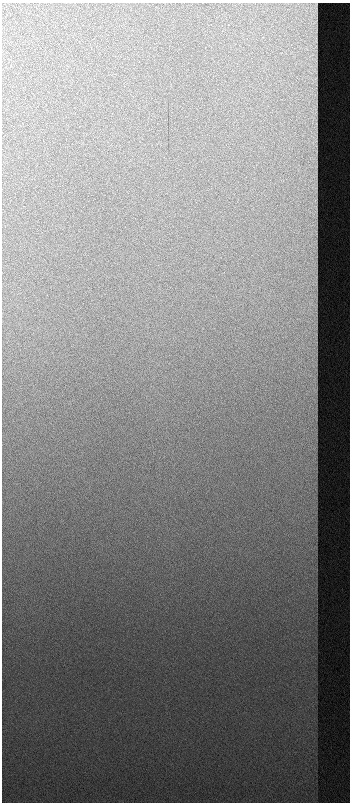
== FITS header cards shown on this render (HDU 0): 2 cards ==
NAXIS1  =                  348  /
NAXIS2  =                  800  /

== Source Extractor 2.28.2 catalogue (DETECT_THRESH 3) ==
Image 348 x 800 px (HDU 0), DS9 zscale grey, 1 PNG px = 1 image px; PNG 352 x 804 px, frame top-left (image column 1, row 800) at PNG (2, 3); no overlay
Background 839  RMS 8.5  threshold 25.4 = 3 sigma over >= 5 px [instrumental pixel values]
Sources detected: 16; all 16 listed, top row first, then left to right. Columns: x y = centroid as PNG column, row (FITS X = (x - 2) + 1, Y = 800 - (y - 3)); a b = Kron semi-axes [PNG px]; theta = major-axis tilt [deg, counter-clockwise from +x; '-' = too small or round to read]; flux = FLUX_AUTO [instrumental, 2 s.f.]
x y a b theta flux
316 10 6 2 77 720
314 22 6 2 46 730
315 40 8 3 78 1100
315 59 8 4 -88 1100
314 80 7 5 -82 1400
315 110 9 4 89 2100
315 140 8 3 -58 550
315 159 5 3 - 740
314 176 6 3 8 570
315 207 8 3 -73 810
316 232 9 3 -79 760
315 283 5 5 - 960
313 304 9 3 -33 1200
316 334 8 4 90 1100
313 366 10 3 -45 1400
315 390 11 5 -57 1500